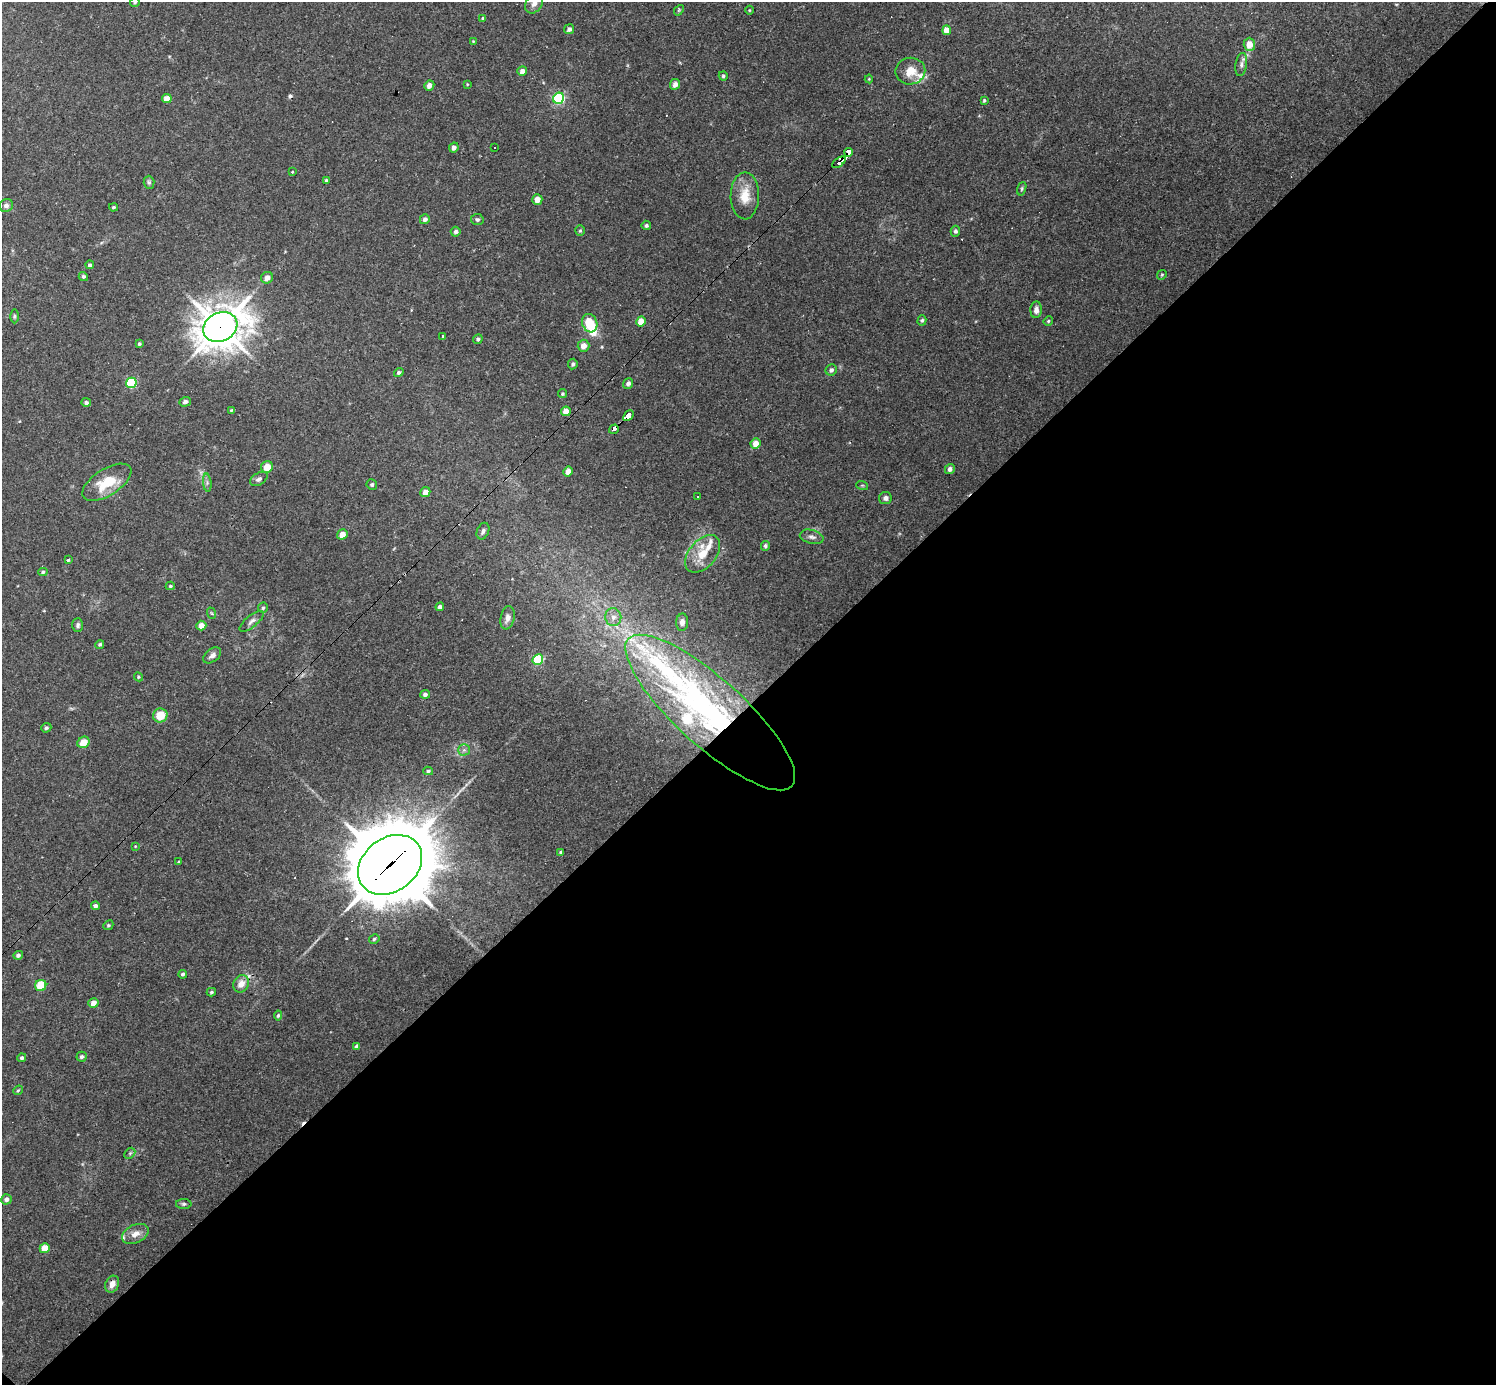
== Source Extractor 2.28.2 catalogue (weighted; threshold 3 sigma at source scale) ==
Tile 12 of 4 x 4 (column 4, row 3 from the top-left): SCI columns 4481-5974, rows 1676-3058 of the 5974 x 5974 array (HDU 1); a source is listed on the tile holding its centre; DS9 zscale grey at full resolution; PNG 1498 x 1387 px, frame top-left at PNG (2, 2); each listed source drawn as its Kron ellipse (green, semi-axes under 4 px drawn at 4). Shown black and unused: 49% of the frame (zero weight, under 3 of 4 exposures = <1% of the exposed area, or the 3 px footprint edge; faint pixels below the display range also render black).
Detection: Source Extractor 2.28.2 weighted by HDU 2 'WHT'; one run over the whole footprint, this tile lists its part. Background 0.0462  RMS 0.0027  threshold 0.012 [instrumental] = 3 sigma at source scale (4.5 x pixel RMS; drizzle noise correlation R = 1.50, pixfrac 1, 0.05/0.05 arcsec/px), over >= 5 px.
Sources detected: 142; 1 inside a brighter object's white glare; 5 cosmic-ray / hot-pixel residue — neither listed nor drawn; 7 inside a brighter listed object's ellipse — not listed separately; the other 129 listed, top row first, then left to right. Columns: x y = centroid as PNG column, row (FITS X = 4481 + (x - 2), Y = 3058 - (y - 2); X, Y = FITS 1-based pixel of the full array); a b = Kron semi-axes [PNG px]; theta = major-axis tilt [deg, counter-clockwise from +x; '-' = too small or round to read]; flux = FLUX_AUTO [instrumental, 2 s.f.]
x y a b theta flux
135 2 5 4 - 0.42
534 3 11 8 57 1.8
679 10 6 4 49 0.34
749 10 4 3 - 0.21
483 18 4 3 - 0.4
569 29 5 4 - 0.84
947 30 5 4 - 3.4
473 41 3 2 - 0.19
1249 44 6 6 - 3.2
1241 64 12 6 82 1
522 71 5 4 - 1.2
910 71 15 13 10 4.1
723 76 4 4 - 0.43
869 79 4 4 - 0.23
467 84 4 3 - 0.21
675 84 6 5 - 1.2
429 85 5 5 - 1.4
558 98 6 5 - 39
167 99 5 4 - 3.5
984 100 4 3 - 0.31
494 147 3 3 - 1.8
454 148 5 4 - 1
848 152 4 3 - 86
839 162 7 3 37 40
292 172 4 3 - 0.23
326 180 4 3 - 0.37
149 182 6 5 - 0.47
1022 189 7 4 72 0.41
745 196 23 14 89 5.3
537 200 5 5 - 2
6 205 7 6 - 0.87
113 207 4 3 - 0.33
425 219 5 5 - 0.87
477 219 6 5 - 0.57
646 225 5 4 - 0.46
580 231 5 4 - 0.35
955 231 5 4 - 0.65
456 232 5 5 - 0.74
90 265 4 4 - 0.53
1162 275 5 4 - 0.33
83 276 5 4 - 0.5
267 278 6 5 - 1.6
1036 310 8 5 85 1.2
14 316 7 3 -90 0.36
922 320 5 4 - 0.44
641 321 5 4 - 3.4
1048 321 5 4 - 0.33
590 323 9 7 -71 7.5
220 327 18 14 27 650
443 336 3 3 - 6.3
478 339 5 4 - 0.55
139 344 4 3 - 0.36
583 346 6 5 - 1.7
573 364 5 4 - 0.58
831 370 6 5 - 0.81
399 372 5 4 - 0.53
131 383 5 5 - 19
628 383 5 5 - 0.88
563 394 4 4 - 0.36
86 402 5 4 - 0.62
185 402 6 4 18 0.72
231 410 3 3 - 0.2
566 411 5 4 - 2.5
628 416 6 4 47 52
614 429 5 3 - 83
755 443 5 5 - 2.6
267 467 6 5 - 3.1
950 469 5 4 - 0.9
568 471 5 4 - 1.6
259 479 9 6 31 0.9
107 482 28 13 32 8.3
207 483 9 3 -85 0.58
372 485 5 5 - 0.52
862 485 6 4 -18 0.31
425 492 5 4 - 1.9
697 496 2 2 - 0.28
885 498 6 6 - 0.81
483 531 9 6 66 0.83
342 534 5 4 - 2.3
812 537 12 7 -13 1
765 546 5 4 - 0.46
703 554 22 13 50 5.5
69 559 3 3 - 3.1
43 572 5 4 - 0.45
170 586 4 4 - 0.34
440 607 4 4 - 0.79
263 608 5 5 - 0.5
211 613 6 3 -70 0.31
613 617 9 8 - 1.5
508 618 12 7 78 1.4
252 621 15 6 39 1.1
682 622 8 6 87 1.1
78 625 7 5 89 0.62
201 626 5 5 - 2.4
100 644 4 4 - 0.48
212 655 10 6 37 1.1
538 660 5 5 - 20
138 677 5 4 - 0.33
425 694 5 4 - 0.7
710 712 110 33 -42 100
160 715 7 7 - 4.4
46 728 5 4 - 0.54
83 742 6 5 - 3.2
464 750 5 5 - 0.55
428 771 5 4 - 0.38
135 846 4 3 - 0.19
561 852 4 3 - 0.46
179 862 4 3 - 0.3
390 865 35 27 37 3200
95 906 4 4 - 0.85
108 925 5 4 - 0.39
374 939 5 4 - 0.43
18 955 5 4 - 0.67
183 974 4 4 - 0.56
241 984 9 7 60 2.6
41 985 6 5 - 8.1
211 992 5 4 - 0.45
93 1003 5 4 - 1.9
278 1015 5 4 - 0.47
357 1046 4 4 - 0.7
82 1057 5 5 - 0.64
22 1058 4 4 - 0.64
18 1090 5 4 - 0.31
130 1153 6 4 45 0.41
6 1199 5 5 - 0.88
184 1204 8 5 0 0.55
135 1234 14 9 26 2.2
45 1248 5 5 - 4.5
112 1284 9 6 64 1.8
Overlapping masked pixels (flux is a lower limit): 8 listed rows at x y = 848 152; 839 162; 220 327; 628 416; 614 429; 710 712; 390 865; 241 984
Isophote crosses this tile's border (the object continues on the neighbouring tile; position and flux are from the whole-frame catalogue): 2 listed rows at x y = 135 2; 534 3